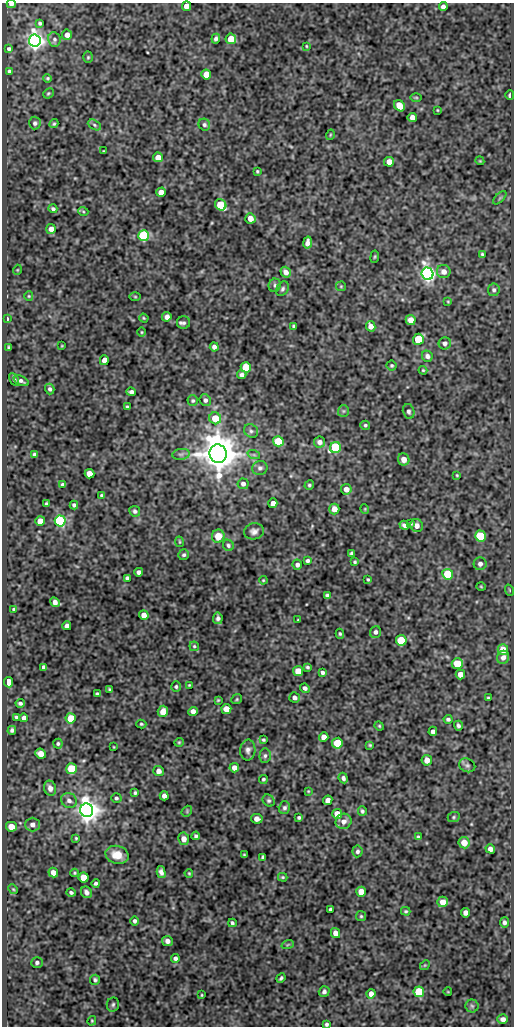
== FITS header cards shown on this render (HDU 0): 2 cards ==
NAXIS1  =                  512
NAXIS2  =                 1024

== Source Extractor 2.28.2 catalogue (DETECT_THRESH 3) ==
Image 512 x 1024 px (HDU 0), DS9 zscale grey, 1 PNG px = 1 image px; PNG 516 x 1028 px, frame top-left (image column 1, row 1024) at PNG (2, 3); each listed source drawn as its Kron ellipse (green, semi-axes under 4 px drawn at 4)
Background 75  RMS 0.49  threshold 1.47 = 3 sigma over >= 5 px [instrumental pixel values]
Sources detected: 254; all 254 listed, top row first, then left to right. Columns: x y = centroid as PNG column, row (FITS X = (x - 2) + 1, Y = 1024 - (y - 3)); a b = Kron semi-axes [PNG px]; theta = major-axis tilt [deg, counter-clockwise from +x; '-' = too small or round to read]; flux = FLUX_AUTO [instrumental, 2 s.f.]
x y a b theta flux
11 4 4 3 - 89
186 6 5 4 - 220
443 7 4 4 - 140
40 23 3 3 - 54
67 35 5 5 - 210
54 39 7 6 - 92
216 39 5 3 - 85
231 39 5 5 - 510
35 41 6 6 - 23000
306 46 3 3 - 29
9 49 4 3 - 71
88 57 5 4 - 45
9 71 4 3 - 55
206 74 5 5 - 510
48 78 4 4 - 38
48 93 6 4 43 46
510 95 5 3 - 89
416 97 6 3 -1 35
399 106 6 5 - 550
437 110 3 2 - 26
412 117 5 4 - 220
35 123 6 6 - 89
54 124 5 4 - 47
94 125 7 4 -29 63
204 125 6 5 - 76
330 135 5 3 - 30
103 151 3 2 - 20
158 157 5 5 - 280
480 161 4 3 - 28
389 162 5 4 - 330
257 171 3 3 - 37
161 192 5 4 - 300
500 198 8 3 45 42
221 205 6 5 - 1400
53 209 4 4 - 68
83 211 5 3 - 33
250 218 5 5 - 280
51 229 5 5 - 180
144 236 5 5 - 4900
308 243 6 4 78 170
482 254 3 3 - 43
375 257 6 3 81 35
17 270 5 3 - 25
286 272 6 5 - 180
444 272 7 6 - 210
428 274 6 6 - 15000
275 285 7 6 - 73
341 286 5 5 - 39
282 289 8 6 58 82
494 290 6 5 - 80
29 296 5 4 - 37
135 297 5 3 - 35
448 302 4 4 - 30
167 317 5 4 - 160
144 318 5 4 - 38
7 319 4 2 - 71
411 320 5 5 - 290
184 323 6 6 - 85
294 326 3 3 - 54
371 326 5 4 - 230
142 332 4 3 - 28
418 339 5 5 - 1500
445 343 6 6 - 110
62 346 3 2 - 23
214 347 4 4 - 110
9 348 4 3 - 52
427 356 6 5 - 110
104 360 5 4 - 260
392 365 5 5 - 50
246 367 5 5 - 940
423 370 4 3 - 37
242 375 5 4 - 93
14 379 7 4 -62 67
21 381 8 4 -24 93
50 389 5 4 - 83
131 392 5 4 - 94
205 400 6 5 - 110
193 401 5 5 - 55
127 407 3 3 - 51
343 411 6 5 - 60
409 411 7 5 -76 80
215 418 6 5 - 830
365 425 5 4 - 52
251 431 7 6 - 83
278 441 5 5 - 1100
320 442 5 5 - 150
335 447 6 5 - 3800
35 454 4 4 - 87
181 454 9 5 7 91
218 454 9 8 - 89000
254 455 6 4 -18 46
404 459 6 5 - 280
260 468 7 7 - 99
89 474 5 4 - 330
457 475 4 3 - 32
243 484 5 5 - 120
63 485 4 3 - 71
309 485 5 4 - 53
346 489 5 5 - 230
102 495 3 3 - 49
273 503 5 4 - 190
46 504 4 3 - 56
74 505 4 4 - 74
334 509 5 5 - 270
365 509 5 3 - 27
135 511 6 5 - 79
40 521 5 5 - 450
60 521 5 5 - 4700
411 524 4 3 - 45
404 525 5 4 - 110
417 526 6 6 - 180
254 531 10 8 9 150
218 536 6 6 - 450
480 536 5 5 - 1600
179 542 5 2 - 27
228 545 6 5 - 69
352 553 4 3 - 62
184 555 5 5 - 63
307 561 4 3 - 76
355 562 3 3 - 44
480 564 6 6 - 140
297 565 5 5 - 110
139 572 4 4 - 110
448 574 5 5 - 1900
127 578 4 4 - 89
368 579 3 2 - 36
263 580 4 3 - 32
481 586 4 3 - 29
509 590 5 3 - 27
327 595 4 3 - 68
55 602 5 4 - 170
14 609 3 3 - 48
144 615 5 4 - 270
218 618 6 5 - 89
298 620 3 3 - 28
67 626 4 4 - 150
375 632 6 5 - 100
340 634 5 4 - 49
401 640 5 5 - 1600
194 646 5 4 - 44
503 650 5 5 - 450
503 657 7 6 - 150
457 664 5 5 - 850
44 667 4 4 - 97
307 667 4 3 - 51
298 671 5 5 - 570
322 672 4 3 - 80
460 674 5 4 - 270
8 682 5 4 - 1300
189 685 3 2 - 29
176 687 5 5 - 62
305 688 5 4 - 110
109 690 3 3 - 39
97 694 4 3 - 51
294 698 5 5 - 120
488 698 3 3 - 36
237 699 6 4 37 41
218 700 3 3 - 32
20 703 4 3 - 78
226 709 5 5 - 400
163 711 5 5 - 380
193 711 4 4 - 180
16 717 4 3 - 51
24 718 4 4 - 120
71 718 5 5 - 930
448 719 4 3 - 67
141 724 5 4 - 45
379 726 5 4 - 37
458 726 5 3 - 82
12 730 4 4 - 77
433 731 4 4 - 110
324 737 5 4 - 220
263 740 3 3 - 45
179 742 4 4 - 38
337 743 5 5 - 1300
58 744 5 4 - 55
370 745 3 3 - 39
114 747 3 2 - 23
248 750 10 7 86 140
40 754 5 5 - 320
265 756 7 5 88 83
427 760 5 5 - 240
467 765 8 6 -23 88
234 768 5 4 - 210
72 769 5 5 - 1600
158 771 5 5 - 190
343 778 5 4 - 94
263 779 4 4 - 50
50 788 7 6 - 170
308 791 4 3 - 29
135 793 4 3 - 51
164 796 4 4 - 140
116 798 5 5 - 70
69 800 8 7 - 140
328 800 5 4 - 170
269 801 6 5 - 66
284 808 6 5 - 81
87 810 7 6 - 37000
187 811 6 4 50 44
362 811 5 4 - 63
337 814 5 5 - 570
299 817 3 3 - 57
454 817 6 5 - 56
257 819 6 4 -10 180
344 821 8 7 - 220
32 824 7 7 - 160
11 827 5 5 - 400
196 836 4 4 - 74
418 837 4 3 - 52
76 838 4 3 - 35
184 839 6 5 - 250
464 843 6 5 - 410
490 849 5 4 - 170
357 851 6 5 - 71
117 855 11 9 -15 510
244 855 3 2 - 31
263 857 4 3 - 54
161 872 6 4 -75 120
53 873 5 4 - 190
74 873 4 4 - 39
189 873 4 3 - 34
84 877 5 5 - 710
283 877 5 3 - 38
96 883 4 4 - 72
13 889 5 4 - 36
71 892 4 3 - 69
86 892 6 5 - 120
361 892 5 5 - 600
443 902 5 5 - 330
330 909 3 3 - 46
406 911 5 3 - 42
466 913 5 4 - 170
361 916 5 5 - 48
135 921 4 4 - 84
504 922 5 4 - 89
232 923 4 3 - 65
335 933 5 4 - 240
167 941 5 5 - 150
288 944 6 4 20 40
175 958 4 4 - 89
37 962 6 5 - 79
425 965 5 4 - 33
281 978 5 3 - 58
95 980 5 5 - 68
324 992 5 5 - 92
419 992 5 5 - 1700
448 992 4 2 - 23
371 994 4 4 - 260
202 995 4 2 - 28
113 1005 7 6 - 67
472 1006 6 6 - 82
503 1019 5 5 - 160
92 1021 5 3 - 39
327 1024 3 3 - 59
At the frame edge (FLAGS 8, measured only in part): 3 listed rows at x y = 11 4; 186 6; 327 1024